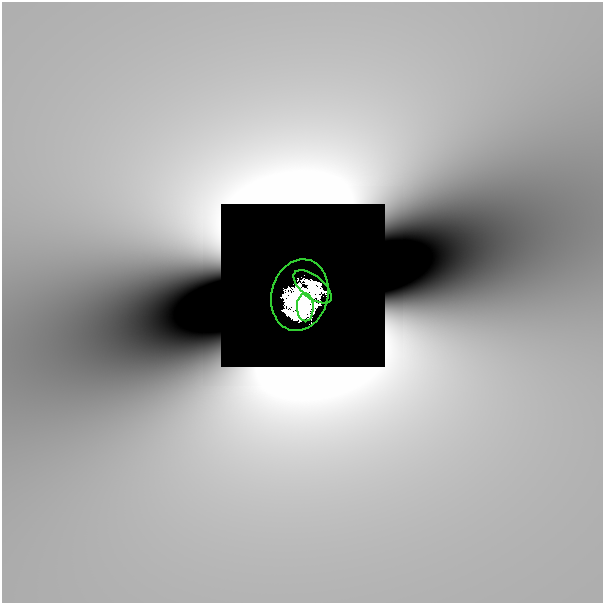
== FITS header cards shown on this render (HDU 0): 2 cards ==
NAXIS1  =                  601
NAXIS2  =                  601

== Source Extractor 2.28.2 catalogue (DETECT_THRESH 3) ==
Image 601 x 601 px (HDU 0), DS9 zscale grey, 1 PNG px = 1 image px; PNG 605 x 605 px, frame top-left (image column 1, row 601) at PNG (2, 2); each listed source drawn as its Kron ellipse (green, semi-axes under 4 px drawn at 4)
Background 2.82e-09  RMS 1.2e-09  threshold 3.71e-09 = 3 sigma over >= 5 px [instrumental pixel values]
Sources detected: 6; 3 with non-positive FLUX_AUTO (blend fragments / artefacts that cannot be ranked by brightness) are neither listed nor drawn; the other 3 listed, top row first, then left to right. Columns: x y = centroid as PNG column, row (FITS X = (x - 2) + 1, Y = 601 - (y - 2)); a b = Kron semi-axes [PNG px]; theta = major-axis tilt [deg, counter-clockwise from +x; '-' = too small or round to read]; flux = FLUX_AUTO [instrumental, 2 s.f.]
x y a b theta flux
313 287 23 11 -39 1.8
300 295 36 28 76 14
305 307 14 8 -89 2.5
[3 non-positive-flux detections neither listed nor drawn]